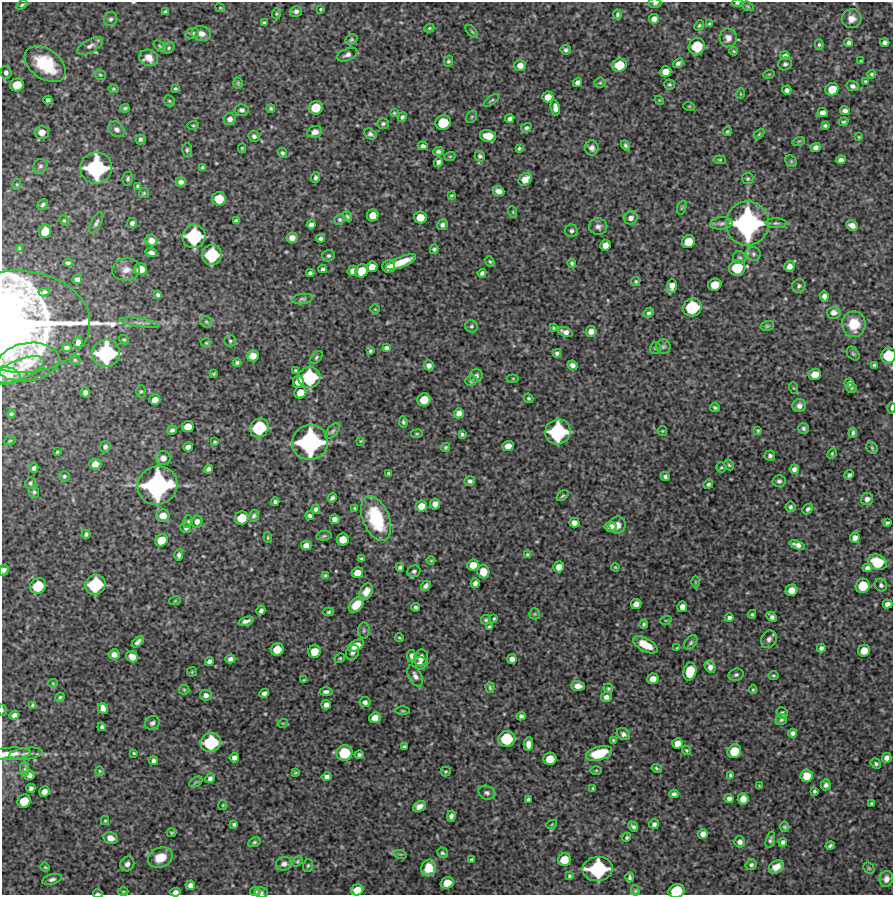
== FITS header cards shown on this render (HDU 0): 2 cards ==
NAXIS1  =                  891 /Length X axis
NAXIS2  =                  893 /Length Y axis

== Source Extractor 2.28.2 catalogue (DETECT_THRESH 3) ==
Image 891 x 893 px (HDU 0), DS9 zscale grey, 1 PNG px = 1 image px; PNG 895 x 897 px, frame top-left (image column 1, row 893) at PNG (2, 2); each listed source drawn as its Kron ellipse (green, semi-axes under 4 px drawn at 4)
Background 5930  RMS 280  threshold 850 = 3 sigma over >= 5 px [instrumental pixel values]
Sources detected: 513; of the 513, the 500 brightest by FLUX_AUTO listed and drawn (13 fainter detections omitted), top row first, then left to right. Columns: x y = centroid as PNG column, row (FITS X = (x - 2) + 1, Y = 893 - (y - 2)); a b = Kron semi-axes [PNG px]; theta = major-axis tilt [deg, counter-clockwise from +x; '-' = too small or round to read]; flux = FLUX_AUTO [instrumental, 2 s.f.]
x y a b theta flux
655 3 6 5 - 4.5e+04
737 3 5 3 - 2.7e+04
22 5 6 3 36 2.8e+04
748 6 6 4 -21 2.5e+04
220 8 5 3 - 1.9e+04
320 9 3 3 - 2.1e+04
296 11 6 5 - 6.3e+04
165 12 4 4 - 4.2e+04
276 14 5 4 - 2.5e+04
617 14 5 3 - 3.5e+04
111 19 7 6 - 4.9e+04
654 19 5 4 - 1.1e+05
851 19 10 9 - 1.9e+05
264 23 4 3 - 3.2e+04
709 24 4 3 - 2.5e+04
699 25 5 4 - 2.9e+04
429 28 5 4 - 2.3e+04
472 32 8 3 -48 2.9e+04
192 33 7 5 18 4.5e+04
201 33 9 7 -16 1.3e+05
728 38 9 8 - 1.2e+05
351 40 6 5 - 3.3e+04
885 42 5 4 - 6.6e+04
849 43 4 4 - 5.7e+04
819 45 5 4 - 3.0e+04
90 46 14 6 28 9.7e+04
160 46 7 4 -38 2.8e+04
697 46 8 7 - 5.9e+05
169 48 6 5 - 3.3e+04
566 50 5 4 - 4.1e+04
734 51 4 3 - 2.0e+04
347 55 10 6 23 7.2e+04
785 55 5 4 - 5.2e+04
149 58 9 8 - 1.9e+05
448 61 6 4 73 3.3e+04
861 61 3 3 - 2.0e+04
678 63 6 4 40 5.6e+04
45 64 23 15 -36 9.8e+05
785 64 7 6 - 4.9e+04
520 65 6 5 - 1.3e+05
619 65 7 6 - 3.8e+05
666 72 6 5 - 1.6e+05
6 73 6 5 - 5.9e+04
769 74 6 3 18 1.8e+04
872 74 4 4 - 2.8e+04
100 75 6 5 - 2.8e+04
865 81 3 3 - 2.1e+04
578 82 5 4 - 6.7e+04
238 83 5 4 - 2.6e+04
600 83 5 5 - 2.8e+04
17 85 7 6 - 3.4e+05
669 85 5 5 - 3.0e+04
853 86 6 5 - 6.1e+04
176 88 4 3 - 2.6e+04
113 89 5 4 - 2.3e+04
832 89 7 6 - 3.1e+05
787 90 5 4 - 6.7e+04
740 94 5 3 - 1.7e+04
548 97 5 5 - 1.6e+05
48 100 4 4 - 4.7e+04
492 100 9 3 35 2.6e+04
659 100 5 4 - 1.8e+04
169 101 6 5 - 3.0e+04
689 106 6 3 -18 2.0e+04
125 108 4 4 - 3.5e+04
271 108 4 4 - 3.1e+04
316 108 7 6 - 3.8e+05
555 108 8 4 -80 1.0e+05
242 110 7 5 -6 5.3e+04
845 111 5 4 - 5.9e+04
394 113 3 3 - 2.1e+04
823 113 5 4 - 9.4e+04
402 117 5 4 - 4.1e+04
472 117 7 5 60 2.9e+04
230 119 6 6 - 8.5e+04
510 119 5 4 - 6.1e+04
844 122 5 4 - 3.1e+04
443 123 8 7 - 4.8e+05
383 124 6 5 - 3.7e+04
193 125 6 3 7 2.1e+04
825 125 4 3 - 3.2e+04
526 128 5 4 - 4.0e+04
117 129 9 7 -40 7.7e+04
727 131 5 4 - 2.3e+04
42 132 7 7 - 1.5e+05
315 132 7 6 - 1.2e+05
370 134 6 5 - 5.0e+04
759 134 6 4 46 2.3e+04
254 136 6 5 - 4.8e+04
488 136 8 6 -12 3.1e+05
859 137 4 3 - 1.8e+04
140 139 5 5 - 3.8e+04
799 141 6 4 18 2.4e+04
625 145 5 4 - 3.7e+04
423 146 5 4 - 5.4e+04
816 147 5 4 - 7.3e+04
242 148 5 4 - 2.6e+04
519 148 3 3 - 3.1e+04
592 148 7 7 - 8.5e+04
187 150 7 4 89 3.4e+04
438 151 5 4 - 5.1e+04
282 153 5 4 - 3.8e+04
450 156 5 3 - 2.2e+04
480 156 5 5 - 3.8e+04
720 160 6 4 -5 2.3e+04
841 160 5 4 - 8.0e+04
791 161 6 5 - 2.8e+04
438 162 5 4 - 6.3e+04
40 166 7 6 - 4.8e+04
96 168 16 15 - 2.0e+06
203 168 4 4 - 3.6e+04
316 178 5 4 - 4.5e+04
128 179 7 5 78 4.4e+04
525 179 7 5 41 1.5e+05
748 179 6 5 - 3.3e+04
181 182 5 4 - 7.3e+04
17 184 5 3 - 2.2e+04
138 186 4 3 - 3.4e+04
498 191 6 5 - 1.0e+05
144 193 5 5 - 2.5e+04
451 195 3 3 - 2.4e+04
219 199 7 6 - 3.7e+05
43 204 6 4 45 3.9e+04
682 208 7 4 70 2.6e+04
513 212 6 3 -72 2.1e+04
373 215 6 5 - 2.2e+05
347 216 5 4 - 3.2e+04
420 217 6 6 - 2.5e+05
631 218 7 6 - 8.6e+04
340 219 5 5 - 3.3e+04
64 220 5 4 - 2.6e+04
236 221 4 4 - 5.0e+04
96 223 11 5 63 5.7e+04
132 223 5 5 - 5.7e+04
721 223 11 6 6 7.2e+04
747 223 22 21 - 3.7e+06
776 223 10 5 -2 5.1e+04
311 225 4 4 - 6.5e+04
442 225 5 5 - 5.7e+04
852 225 6 4 -25 1.1e+05
598 227 9 8 - 8.2e+04
45 231 7 6 - 2.8e+05
571 231 6 6 - 4.8e+04
194 236 12 11 - 1.3e+06
292 238 5 5 - 1.4e+05
320 239 4 4 - 4.1e+04
151 240 6 5 - 1.3e+05
688 242 7 6 - 3.1e+05
605 245 5 5 - 1.5e+05
20 249 3 3 - 2.3e+04
434 249 4 4 - 3.8e+04
151 253 6 4 -19 6.3e+04
753 254 7 6 - 5.1e+04
212 255 10 9 - 9.5e+05
328 256 6 5 - 4.1e+04
740 258 7 6 - 3.9e+04
490 261 6 4 -49 3.2e+04
401 262 16 5 22 3.2e+05
68 263 4 3 - 4.4e+04
572 263 5 4 - 3.5e+04
389 266 6 6 - 2.3e+05
789 266 5 5 - 1.0e+05
372 267 5 5 - 1.6e+05
737 268 8 8 - 5.6e+05
141 269 6 6 - 2.3e+05
323 269 4 4 - 4.4e+04
126 270 14 11 7 1.5e+05
353 271 5 5 - 1.0e+05
362 271 7 6 - 3.2e+05
310 273 4 4 - 4.8e+04
482 273 4 4 - 4.9e+04
77 279 5 4 - 6.9e+04
636 281 5 4 - 2.7e+04
715 285 7 6 - 2.9e+05
672 286 7 5 88 1.2e+05
799 286 7 6 - 4.6e+04
44 292 5 3 - 3.0e+04
158 295 4 4 - 4.1e+04
824 296 5 4 - 7.5e+04
302 299 10 5 8 4.5e+04
692 307 9 8 - 8.6e+05
375 309 4 4 - 2.0e+04
834 312 7 6 - 9.3e+04
649 313 5 4 - 4.3e+04
19 321 71 51 -3 8.7e+06
206 322 6 5 - 3.6e+04
139 323 20 4 -8 8.1e+04
854 324 13 11 89 4.9e+05
471 326 6 6 - 4.0e+04
767 326 7 5 15 3.0e+04
553 328 4 3 - 2.2e+04
591 331 5 5 - 1.0e+05
565 332 7 4 -21 9.3e+04
124 340 5 4 - 2.6e+04
230 341 6 5 - 3.3e+04
78 342 5 4 - 6.8e+04
206 343 5 4 - 2.1e+04
663 346 7 7 - 4.7e+04
67 348 4 4 - 5.5e+04
386 348 4 4 - 4.8e+04
655 348 6 5 - 3.1e+04
370 351 4 3 - 2.8e+04
106 353 14 13 - 1.7e+06
557 353 4 4 - 4.8e+04
853 354 8 5 -48 3.4e+04
253 356 6 5 - 1.6e+05
889 356 8 7 - 5.9e+05
316 357 7 4 47 3.7e+04
75 360 5 5 - 2.7e+04
28 362 31 19 9 5.7e+05
237 363 4 4 - 3.9e+04
429 365 5 5 - 7.7e+04
572 365 5 4 - 8.1e+04
874 365 3 3 - 2.8e+04
18 370 27 10 23 3.2e+05
296 370 3 3 - 2.2e+04
214 374 3 2 - 1.8e+04
815 374 6 5 - 2.2e+05
5 375 15 8 -8 1.4e+05
476 376 7 6 - 6.6e+04
309 377 11 10 - 1.1e+06
513 378 6 4 0 2.6e+04
471 381 6 5 - 4.1e+04
298 382 6 5 - 1.5e+05
849 383 5 4 - 6.1e+04
794 388 6 4 -70 2.2e+04
851 388 5 5 - 3.2e+04
141 391 6 5 - 2.7e+04
85 392 5 4 - 7.2e+04
300 393 6 5 - 2.0e+05
528 398 5 4 - 2.8e+04
155 400 5 5 - 1.4e+05
424 400 7 6 - 3.2e+05
799 406 6 6 - 8.1e+04
715 408 5 4 - 3.2e+04
892 408 5 2 - 3.8e+04
459 413 5 5 - 1.0e+05
11 414 4 3 - 3.1e+04
403 422 6 4 -80 3.6e+04
188 427 6 5 - 2.0e+05
259 428 10 9 - 9.2e+05
803 428 5 5 - 4.3e+04
172 430 5 4 - 5.1e+04
332 431 9 5 48 4.6e+04
662 431 5 4 - 2.1e+04
758 431 4 3 - 2.7e+04
558 432 13 12 - 1.5e+06
853 433 5 3 - 3.7e+04
417 434 6 3 8 2.0e+04
462 434 4 3 - 3.4e+04
10 441 6 4 21 2.2e+04
361 441 3 3 - 1.7e+04
215 442 3 3 - 2.6e+04
310 442 18 17 - 2.8e+06
508 446 6 5 - 1.4e+05
105 447 6 5 - 5.2e+04
188 447 5 4 - 7.6e+04
446 447 5 4 - 3.1e+04
872 448 6 5 - 3.1e+04
57 452 3 3 - 2.2e+04
832 453 5 4 - 2.6e+04
770 456 5 5 - 4.6e+04
163 458 7 7 - 1.2e+05
95 464 6 5 - 1.5e+05
729 465 6 4 -61 2.7e+04
34 468 5 4 - 5.6e+04
721 468 5 4 - 2.4e+04
208 469 4 4 - 5.4e+04
794 469 5 4 - 6.7e+04
388 473 3 3 - 2.3e+04
849 475 5 3 - 4.3e+04
64 476 5 5 - 3.5e+04
665 477 4 4 - 4.1e+04
470 481 5 5 - 5.8e+04
779 481 6 6 - 5.1e+04
30 483 5 5 - 3.0e+04
708 484 5 4 - 4.5e+04
157 485 20 19 - 3.3e+06
34 492 6 5 - 4.2e+04
562 496 7 4 37 2.7e+04
332 498 5 3 - 4.9e+04
867 499 6 6 - 8.1e+04
275 502 4 3 - 4.2e+04
435 504 5 5 - 1.1e+05
421 506 6 5 - 1.9e+05
790 507 5 5 - 4.7e+04
355 508 4 3 - 2.0e+04
316 509 4 4 - 5.3e+04
808 509 6 4 45 4.9e+04
163 516 7 6 - 1.8e+05
254 516 6 5 - 4.3e+04
310 516 4 3 - 4.1e+04
242 518 7 6 - 3.5e+05
335 519 5 4 - 9.3e+04
376 519 23 13 -68 1.3e+06
188 521 6 5 - 3.1e+04
197 521 6 5 - 8.7e+04
574 523 5 5 - 1.0e+05
887 523 4 3 - 3.5e+04
618 525 8 8 - 1.1e+05
610 527 6 5 - 1.2e+05
186 528 5 5 - 4.0e+04
86 534 4 4 - 4.7e+04
324 536 7 5 9 3.1e+04
268 538 5 3 - 2.0e+04
855 538 5 5 - 8.6e+04
343 539 6 6 - 2.4e+05
161 540 7 6 - 2.6e+05
306 545 5 5 - 1.1e+05
797 545 8 4 -21 8.7e+04
179 555 6 4 88 4.9e+04
528 555 4 4 - 3.6e+04
362 559 3 3 - 3.4e+04
431 560 4 3 - 1.7e+04
877 562 10 7 -24 5.2e+05
473 565 6 5 - 1.9e+05
400 567 4 3 - 3.9e+04
559 567 5 5 - 1.6e+05
615 567 4 3 - 1.7e+04
867 568 5 4 - 7.2e+04
4 570 5 4 - 5.8e+04
414 571 7 5 24 4.9e+04
483 572 7 6 - 2.3e+05
357 573 5 5 - 1.8e+05
326 576 4 3 - 3.9e+04
695 582 6 4 90 2.1e+04
475 583 5 4 - 6.6e+04
95 585 10 9 - 1.0e+06
881 585 7 6 - 4.6e+04
38 586 8 7 - 5.4e+05
426 586 6 4 48 5.8e+04
863 586 7 7 - 4.4e+05
791 590 6 5 - 2.0e+05
366 592 9 6 61 1.7e+05
175 601 6 3 19 1.8e+04
636 604 5 5 - 1.1e+05
887 604 5 4 - 8.5e+04
356 605 9 6 47 3.1e+05
416 607 4 3 - 4.0e+04
682 607 5 5 - 1.0e+05
261 611 5 4 - 5.5e+04
329 612 5 4 - 3.1e+04
535 614 5 5 - 2.8e+04
752 614 4 3 - 2.8e+04
772 617 6 4 -45 6.2e+04
729 618 4 4 - 5.4e+04
494 619 4 3 - 2.4e+04
486 620 5 4 - 3.1e+04
666 620 6 3 17 1.9e+04
246 621 8 3 17 6.9e+04
644 624 4 3 - 3.4e+04
489 627 3 3 - 2.8e+04
364 630 8 6 -89 4.0e+04
399 638 5 3 - 2.2e+04
769 639 9 7 63 8.4e+04
138 642 7 4 41 6.2e+04
691 643 8 5 51 4.4e+04
645 645 13 6 -29 3.6e+05
356 646 8 5 31 2.0e+05
677 648 4 3 - 1.7e+04
821 648 4 4 - 5.7e+04
277 649 6 6 - 2.8e+05
864 651 6 6 - 2.2e+05
314 652 6 6 - 2.7e+05
352 652 8 6 60 6.6e+04
114 654 5 5 - 8.6e+04
412 656 6 5 - 9.3e+04
132 657 6 5 - 1.8e+05
340 658 5 4 - 2.3e+04
421 658 8 6 68 1.1e+05
230 659 5 4 - 6.8e+04
512 659 5 4 - 8.6e+04
209 662 5 4 - 6.8e+04
420 663 7 6 - 6.6e+04
710 667 7 5 -60 9.5e+04
690 671 9 6 77 5.1e+05
192 672 5 5 - 2.2e+04
736 675 8 6 17 4.7e+04
773 675 5 2 - 2.1e+04
415 676 11 6 -63 7.8e+04
653 679 6 5 - 1.5e+05
304 680 4 2 - 2.0e+04
53 683 5 4 - 2.1e+04
578 686 7 5 -1 1.0e+05
490 688 5 4 - 2.9e+04
608 688 5 4 - 2.7e+04
184 690 5 5 - 2.6e+04
753 690 4 3 - 2.0e+04
326 692 6 4 1 5.4e+04
264 693 5 4 - 6.2e+04
206 695 6 5 - 7.1e+04
60 697 5 3 - 2.8e+04
606 697 5 5 - 8.1e+04
365 702 5 5 - 6.4e+04
33 705 4 4 - 3.7e+04
326 705 5 4 - 8.8e+04
103 708 5 5 - 1.2e+05
2 710 6 3 -82 1.9e+04
403 711 7 3 -1 2.4e+04
782 713 6 5 - 3.8e+04
14 715 5 4 - 8.0e+04
521 716 5 4 - 4.6e+04
375 718 6 5 - 1.6e+05
781 719 6 5 - 4.2e+04
152 723 7 6 - 5.5e+04
283 723 5 3 - 1.8e+04
102 727 4 3 - 3.7e+04
792 733 4 4 - 6.4e+04
623 734 7 5 -31 6.0e+04
507 739 8 8 - 6.6e+05
613 740 4 3 - 2.3e+04
211 742 10 9 - 9.8e+05
528 744 7 4 87 1.1e+05
677 744 5 5 - 1.5e+05
404 747 4 3 - 3.1e+04
686 750 5 4 - 2.2e+04
734 751 7 6 - 4.0e+05
134 753 3 2 - 2.0e+04
344 753 8 7 - 5.8e+05
599 753 13 7 17 5.9e+05
9 754 22 6 4 2.0e+05
26 754 17 5 7 9.7e+04
359 755 4 4 - 4.0e+04
234 757 5 4 - 8.4e+04
887 758 5 4 - 8.9e+04
550 759 6 6 - 3.0e+05
153 761 4 4 - 5.2e+04
876 764 5 4 - 3.7e+04
657 768 5 3 - 3.2e+04
25 769 7 4 90 4.5e+04
596 770 6 4 0 2.2e+04
100 771 5 4 - 2.2e+04
445 771 5 5 - 2.8e+04
295 773 4 3 - 2.1e+04
29 775 5 5 - 7.6e+04
730 775 4 4 - 2.7e+04
807 776 6 6 - 2.7e+05
326 777 5 4 - 6.9e+04
210 778 5 4 - 5.8e+04
196 782 7 4 32 3.0e+04
826 785 5 5 - 5.8e+04
759 786 4 3 - 2.1e+04
31 788 4 4 - 5.8e+04
593 789 4 3 - 2.7e+04
814 791 4 3 - 3.4e+04
44 792 5 5 - 1.2e+05
487 793 8 6 -19 6.0e+04
674 794 4 4 - 5.2e+04
729 798 4 4 - 6.2e+04
529 799 4 3 - 3.7e+04
743 799 6 5 - 1.6e+05
24 801 7 6 - 3.4e+05
872 804 3 3 - 3.2e+04
223 805 5 4 - 2.1e+04
419 806 6 5 - 1.1e+05
451 816 5 4 - 6.1e+04
105 821 4 4 - 2.0e+04
234 824 4 3 - 3.8e+04
552 824 5 3 - 1.8e+04
654 824 5 5 - 4.8e+04
633 827 6 4 -47 4.7e+04
785 827 5 4 - 3.2e+04
172 833 5 3 - 2.4e+04
703 834 5 5 - 9.2e+04
627 837 4 4 - 3.0e+04
111 838 7 5 -20 1.2e+05
770 840 8 4 74 4.5e+04
254 842 6 4 24 3.3e+04
740 842 5 5 - 8.2e+04
783 842 4 4 - 5.0e+04
830 845 5 3 - 3.6e+04
442 853 5 5 - 4.0e+04
400 854 6 4 -17 2.2e+04
160 858 13 9 24 3.2e+05
472 859 4 3 - 2.9e+04
564 860 6 6 - 3.2e+05
297 861 6 4 50 2.7e+04
127 864 7 6 - 9.0e+04
284 864 8 6 12 8.8e+04
308 865 6 5 - 3.2e+04
751 865 5 5 - 4.3e+04
45 867 5 4 - 2.3e+04
776 867 8 6 34 1.8e+05
429 868 8 7 - 3.2e+05
869 868 6 5 - 2.5e+04
598 869 15 12 4 1.6e+06
569 876 4 3 - 3.2e+04
630 877 5 4 - 3.9e+04
52 879 10 5 15 5.6e+04
886 879 8 6 75 1.1e+05
447 883 6 5 - 2.6e+05
190 885 5 4 - 8.5e+04
357 890 6 5 - 2.1e+05
123 891 5 3 - 1.9e+04
635 891 5 4 - 2.3e+04
676 891 8 7 - 5.6e+05
175 892 5 4 - 8.7e+04
255 892 5 4 - 3.5e+04
98 893 5 3 - 3.1e+04
261 893 6 5 - 4.1e+04
At the frame edge (FLAGS 8, measured only in part): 14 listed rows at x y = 655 3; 737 3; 19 321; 889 356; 18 370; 892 408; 4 570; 2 710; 9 754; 357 890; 676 891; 175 892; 98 893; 261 893
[13 fainter detections neither listed nor drawn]